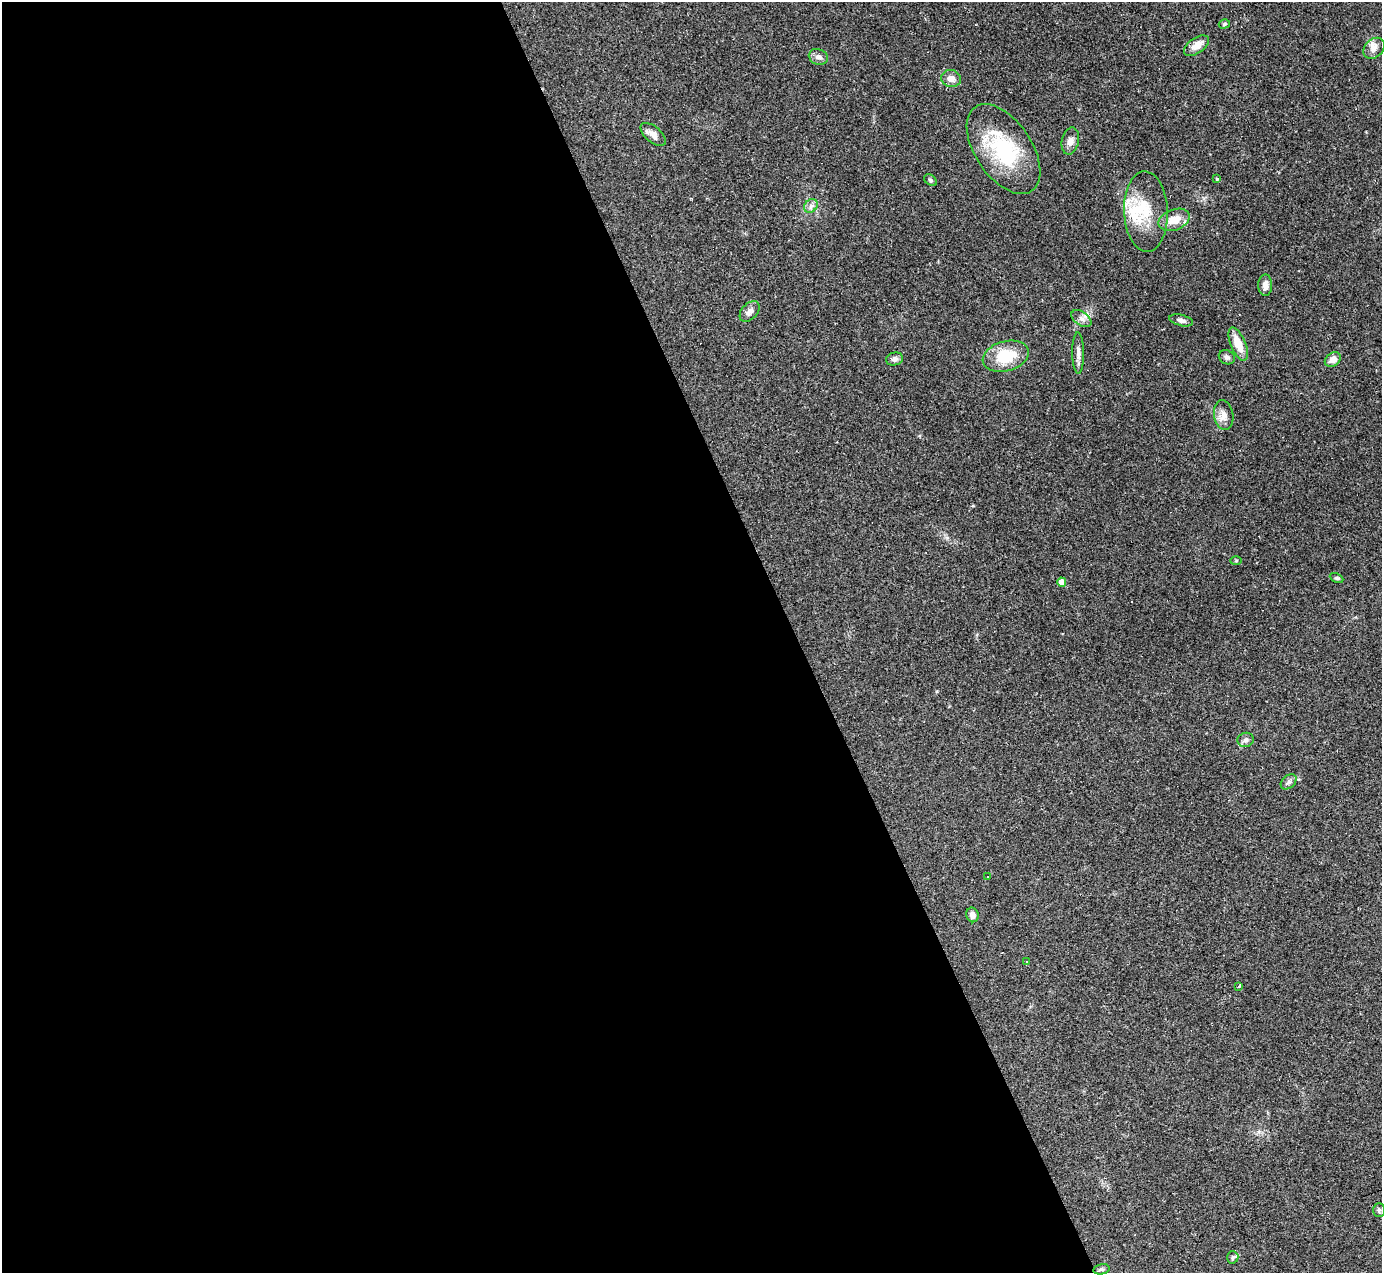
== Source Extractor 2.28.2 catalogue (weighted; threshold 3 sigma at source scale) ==
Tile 9 of 4 x 4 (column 1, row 3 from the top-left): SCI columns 1-1380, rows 1548-2818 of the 5521 x 5508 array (HDU 1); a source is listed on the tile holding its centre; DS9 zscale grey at full resolution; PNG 1384 x 1275 px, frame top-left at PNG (2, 2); each listed source drawn as its Kron ellipse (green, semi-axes under 4 px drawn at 4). Shown black and unused: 58% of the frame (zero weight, under 2 of 3 exposures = <1% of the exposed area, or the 3 px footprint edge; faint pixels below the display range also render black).
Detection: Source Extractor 2.28.2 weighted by HDU 2 'WHT'; one run over the whole footprint, this tile lists its part. Background 0.0849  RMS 0.0059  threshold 0.0267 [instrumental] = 3 sigma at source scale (4.5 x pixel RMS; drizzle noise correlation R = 1.50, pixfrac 1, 0.05/0.05 arcsec/px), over >= 5 px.
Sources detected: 43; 4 cosmic-ray / hot-pixel residue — neither listed nor drawn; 3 inside a brighter listed object's ellipse — not listed separately; the other 36 listed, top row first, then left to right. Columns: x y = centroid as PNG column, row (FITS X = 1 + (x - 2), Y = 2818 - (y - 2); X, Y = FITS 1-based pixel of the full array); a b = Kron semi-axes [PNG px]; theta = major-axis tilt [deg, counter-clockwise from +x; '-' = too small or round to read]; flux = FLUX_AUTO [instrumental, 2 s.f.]
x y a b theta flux
1224 24 6 4 18 0.88
1197 46 14 8 34 5.8
1374 48 12 9 43 3.6
818 57 10 7 -23 2.6
951 79 10 8 -12 3.8
653 134 15 8 -41 3.7
1070 141 14 8 78 3.5
1003 149 51 28 -56 47
1217 179 4 3 - 0.58
931 180 7 5 -41 1
811 206 7 6 - 2.1
1146 211 40 22 -88 23
1174 220 16 10 19 8.3
1265 285 11 7 90 3.3
750 311 12 8 48 3.1
1081 319 11 6 -36 2.9
1181 320 12 5 -13 2.4
1238 344 18 7 -68 10
1078 353 21 6 -89 3.5
1006 356 23 14 15 21
1227 357 8 6 -27 1.8
895 359 8 6 13 2.1
1333 359 8 6 35 4.2
1224 415 15 9 -82 4.8
1236 561 5 4 - 0.6
1336 578 7 4 -25 0.98
1062 582 5 4 - 7.3
1246 740 8 7 - 1.9
1289 782 9 6 41 1.7
987 876 3 3 - 1
972 915 7 6 - 2.8
1026 961 3 3 - 1.2
1239 987 3 2 - 0.81
1379 1210 7 5 89 1.1
1233 1257 6 5 - 1.1
1101 1269 8 5 10 1.1